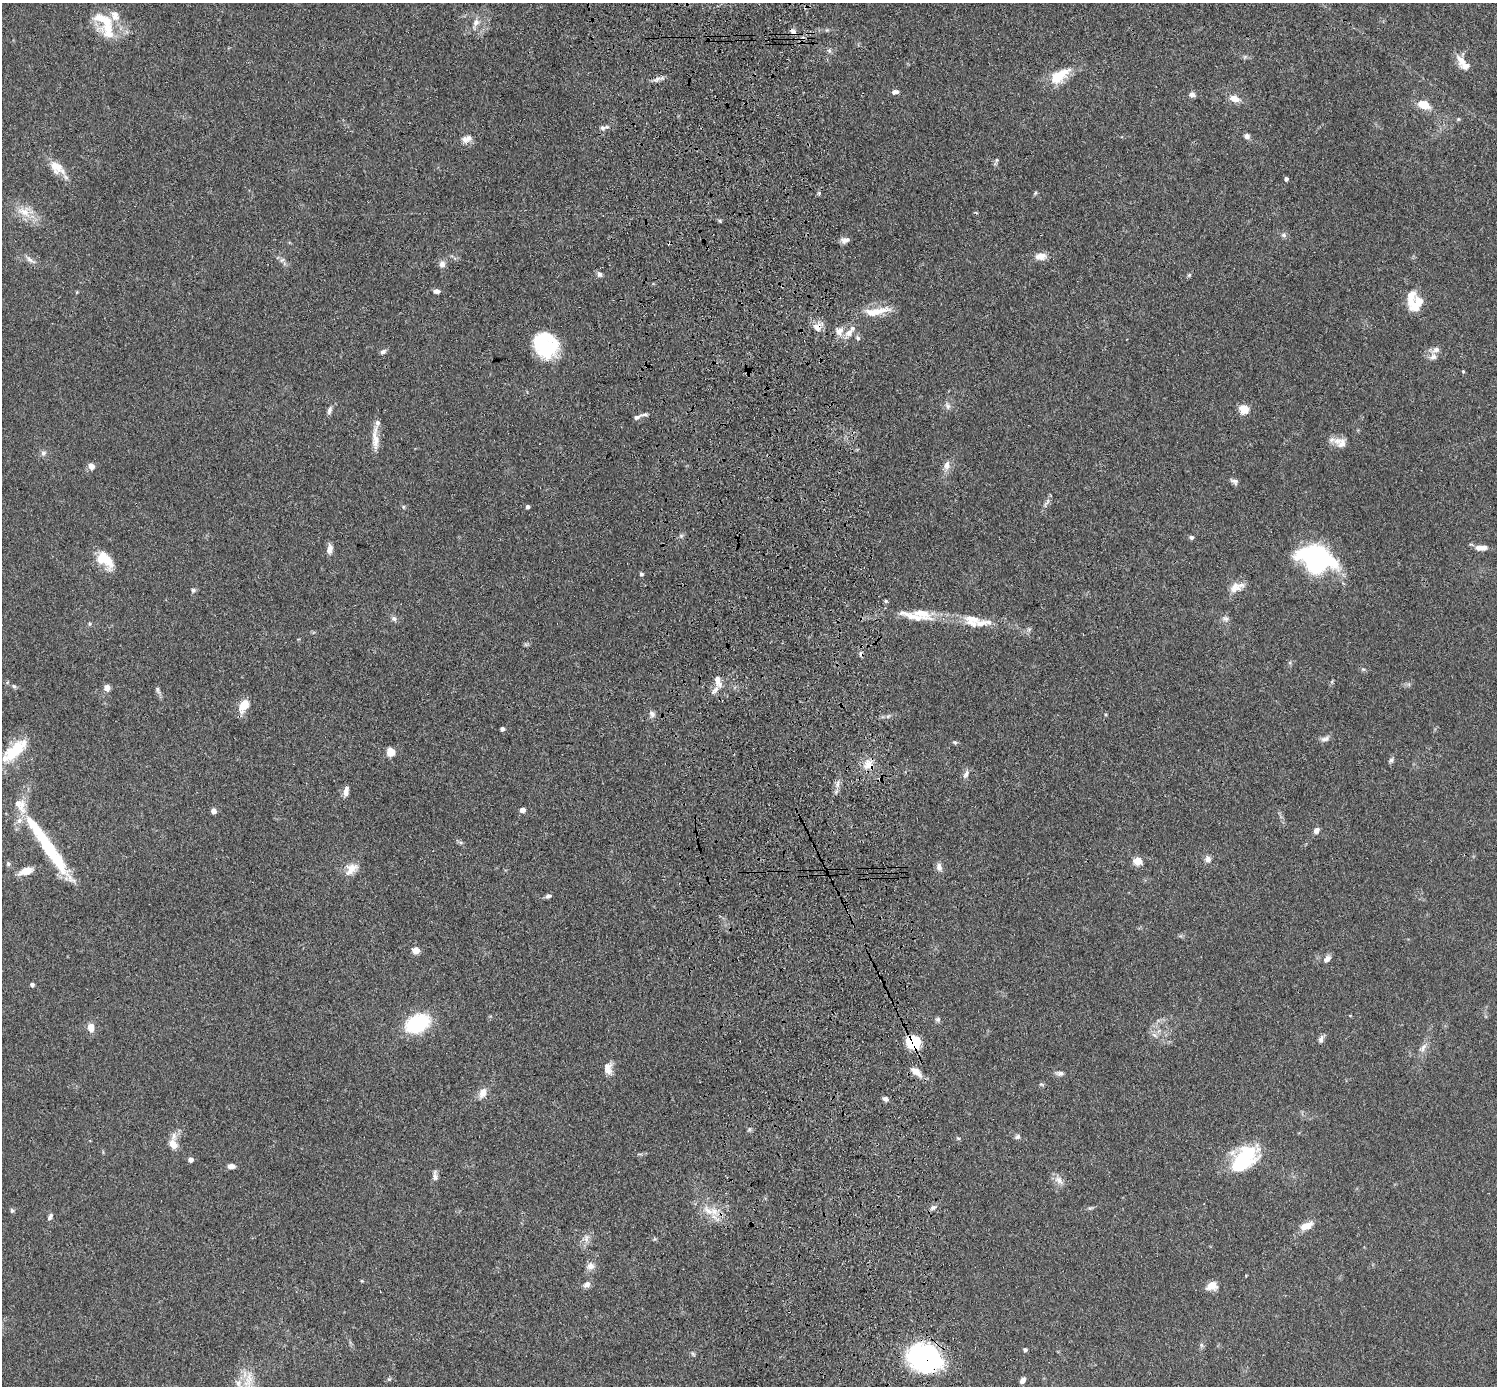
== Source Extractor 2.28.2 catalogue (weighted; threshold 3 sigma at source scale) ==
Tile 5 of 3 x 3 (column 2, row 2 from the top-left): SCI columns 1613-3107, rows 1530-2913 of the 4719 x 4546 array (HDU 1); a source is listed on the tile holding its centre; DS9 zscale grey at full resolution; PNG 1499 x 1388 px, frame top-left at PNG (2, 3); no overlay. Shown black and unused: <1% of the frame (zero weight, under 3 of 4 exposures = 6% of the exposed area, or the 3 px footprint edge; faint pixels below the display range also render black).
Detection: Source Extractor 2.28.2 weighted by HDU 2 'WHT'; one run over the whole footprint, this tile lists its part. Background 0.0625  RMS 0.0062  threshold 0.0278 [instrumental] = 3 sigma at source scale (4.5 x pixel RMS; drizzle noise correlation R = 1.50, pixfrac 1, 0.05/0.05 arcsec/px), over >= 5 px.
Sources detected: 167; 3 inside a brighter object's white glare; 1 cosmic-ray / hot-pixel residue — not listed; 21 inside a brighter listed object's ellipse — not listed separately; the other 142 listed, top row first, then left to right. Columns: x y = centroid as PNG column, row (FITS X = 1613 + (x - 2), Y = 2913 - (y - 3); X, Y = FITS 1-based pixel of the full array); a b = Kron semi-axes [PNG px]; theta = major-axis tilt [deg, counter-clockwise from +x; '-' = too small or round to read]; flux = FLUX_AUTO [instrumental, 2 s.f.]
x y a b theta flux
103 20 32 16 -19 19
476 22 11 8 72 3.8
793 32 9 6 -56 2.6
829 51 7 5 -69 1.4
1245 57 6 4 44 1.1
1461 60 17 10 -45 5.8
1059 76 23 11 34 18
657 79 11 5 27 2.4
895 92 7 5 4 2.8
1192 95 8 7 - 2.3
1234 98 12 8 -19 6.2
1424 104 13 8 -22 10
1458 119 5 5 - 0.73
602 128 7 5 11 1.8
1247 136 7 6 - 2.5
467 139 15 9 19 4.3
997 160 5 5 - 0.97
57 168 24 14 -39 9.6
1286 179 4 4 - 1.7
819 193 5 5 - 0.83
1035 193 6 4 46 0.84
24 212 22 11 -25 10
720 221 5 4 - 0.79
1284 235 7 7 - 1.7
845 240 11 7 11 2.9
1041 256 15 9 3 5.2
30 259 19 5 -36 3
282 260 8 4 44 1.2
442 264 8 8 - 2.8
599 274 8 6 0 1.8
1189 275 6 4 45 0.9
436 291 8 5 -4 2.5
77 292 5 3 - 0.55
1415 305 18 12 -79 7.9
877 311 39 10 10 12
817 327 12 11 - 5.1
852 328 8 7 - 2.2
839 331 12 9 59 4.8
858 338 7 5 -36 1.4
541 340 25 14 33 23
1435 350 13 7 26 3.2
383 352 8 6 33 1.9
1463 371 4 4 - 0.67
948 406 10 7 -65 2.3
1244 409 5 5 - 31
329 410 11 5 73 2.2
644 415 14 3 4 1.6
637 417 7 5 25 1.9
375 439 35 8 -88 7.8
1337 441 14 10 12 5.6
43 453 8 6 31 1.9
947 465 13 8 82 4.3
91 466 8 7 - 3.8
1234 481 11 6 -27 2.1
1046 503 17 5 56 2.4
403 507 6 4 -90 0.74
527 507 4 4 - 1.6
1191 537 6 6 - 1.3
1480 548 9 7 -2 4.1
330 549 13 7 79 3.5
102 556 26 14 -72 12
1317 559 34 22 -17 100
641 574 5 4 - 1.3
1236 587 21 11 25 6.9
193 590 6 6 - 1.3
886 601 5 4 - 1
922 613 28 11 -21 13
394 618 8 6 -72 1.7
1225 618 10 7 -24 2.2
972 619 21 11 1 9.3
1029 629 7 4 19 1.2
1363 669 6 4 -17 0.93
718 681 17 8 -72 5.4
1332 682 6 4 -73 0.76
14 686 7 5 -39 1.2
107 688 5 5 - 6.8
158 690 11 5 -72 1.8
244 705 17 10 57 8.4
652 714 10 7 -70 2.4
502 729 4 4 - 2.4
1325 739 13 6 16 2.4
955 742 6 5 - 1
14 751 34 14 42 23
390 752 8 7 - 8.1
1391 760 8 6 51 1.5
869 764 15 14 - 8.1
966 774 13 6 62 2.6
837 784 13 4 83 2.7
346 791 10 5 79 4.4
522 810 4 4 - 5.3
214 811 6 6 - 2.4
1316 830 7 5 52 3.3
461 842 8 4 -9 1.2
48 847 89 11 -56 51
1208 859 8 7 - 2.9
1138 861 5 5 - 22
8 864 7 5 -71 1.2
939 867 11 7 -78 2.9
351 869 18 11 44 7.5
26 871 15 8 20 8.1
548 896 7 5 14 1.8
416 951 5 5 - 16
1327 959 9 6 45 3.4
32 985 4 4 - 1.6
938 1019 7 6 - 1.5
417 1023 19 12 26 58
91 1027 10 8 -83 5.3
1154 1035 9 6 -28 2.4
1321 1039 11 6 69 2.2
913 1042 13 12 - 26
1423 1048 16 6 57 3.7
608 1068 16 11 88 5
916 1072 14 7 -37 6.3
1060 1073 10 6 -4 2.1
483 1093 11 8 63 6.1
885 1099 7 5 -30 2.2
749 1129 6 4 -72 1
1018 1137 8 6 45 1.5
958 1138 6 5 - 0.85
173 1144 13 9 -66 6.6
1244 1158 34 20 47 43
190 1159 4 4 - 3.6
231 1166 9 6 -1 2.8
435 1176 15 5 -88 2.5
1059 1180 14 8 -42 4.2
933 1208 9 7 17 2.2
1090 1208 8 5 1 1.2
12 1210 6 5 - 1.1
708 1211 19 9 -36 9.4
50 1217 9 5 62 1.6
1306 1226 16 8 23 7
587 1238 12 6 85 3
590 1266 12 9 9 3.6
362 1281 5 3 - 0.58
587 1284 10 7 36 3
1212 1286 13 10 18 5.8
1201 1345 7 4 -89 1.2
1025 1350 5 4 - 1.3
693 1354 7 4 -45 0.94
923 1358 37 28 -8 92
248 1379 26 10 73 9.7
1022 1380 7 5 52 3.1
Overlapping masked pixels (flux is a lower limit): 5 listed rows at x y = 793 32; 817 327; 869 764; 913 1042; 923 1358